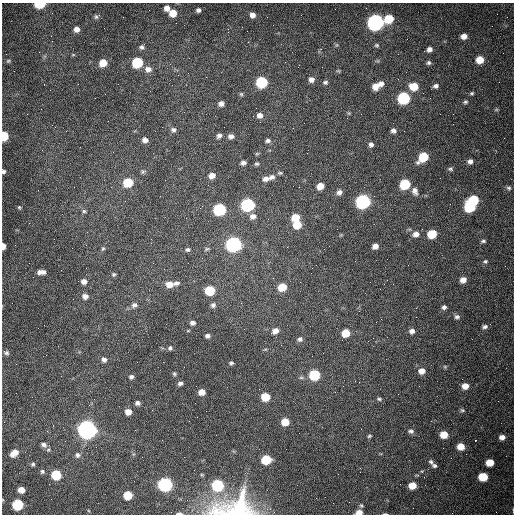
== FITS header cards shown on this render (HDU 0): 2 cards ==
NAXIS1  =                  512 /fastest changing axis
NAXIS2  =                  512 /next to fastest changing axis

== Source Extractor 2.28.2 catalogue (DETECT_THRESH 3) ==
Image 512 x 512 px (HDU 0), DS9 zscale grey, 1 PNG px = 1 image px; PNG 516 x 516 px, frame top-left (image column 1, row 512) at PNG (2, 3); no overlay
Background 1530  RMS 24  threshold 70.7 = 3 sigma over >= 5 px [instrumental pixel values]
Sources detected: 162; all 162 listed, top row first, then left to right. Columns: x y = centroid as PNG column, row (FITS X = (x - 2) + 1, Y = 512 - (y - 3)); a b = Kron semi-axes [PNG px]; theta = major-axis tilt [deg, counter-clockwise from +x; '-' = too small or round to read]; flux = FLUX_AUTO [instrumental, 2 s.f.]
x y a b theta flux
40 4 7 4 3 6.4e+04
167 8 5 5 - 8.8e+03
198 10 4 4 - 4.0e+03
173 13 6 5 - 2.2e+04
252 15 6 5 - 8.5e+03
97 16 9 6 28 3.8e+03
389 19 7 6 - 4.6e+04
375 22 7 7 - 7.3e+05
77 29 6 6 - 8.6e+03
51 36 2 2 - 1.1e+03
464 36 6 5 - 1.1e+04
377 45 6 5 - 2.5e+03
142 47 6 5 - 4.1e+03
321 49 6 4 70 1.9e+03
429 49 6 5 - 6.5e+03
73 55 5 3 - 1.5e+03
480 60 6 6 - 2.5e+04
8 61 5 4 - 2.0e+03
137 62 7 6 - 9.7e+04
103 63 6 6 - 2.5e+04
429 63 5 5 - 3.3e+03
148 69 9 7 0 8.9e+03
338 71 6 4 -29 2.0e+03
311 79 6 6 - 7.6e+03
262 82 7 6 - 1.3e+05
325 82 6 5 - 3.5e+03
44 84 3 2 - 2.1e+03
381 84 7 7 - 8.2e+03
375 86 8 7 - 1.3e+04
436 86 6 5 - 4.9e+03
414 87 7 6 - 3.2e+04
472 93 4 4 - 2.4e+03
105 94 2 2 - 8.7e+02
241 94 5 5 - 2.1e+03
403 98 7 6 - 2.0e+05
465 102 6 4 11 2.7e+03
221 104 5 5 - 7.2e+03
496 110 6 4 1 2.0e+03
349 113 6 4 -89 2.2e+03
260 115 7 6 - 7.6e+03
293 128 2 2 - 7.9e+02
173 130 7 6 - 4.5e+03
393 131 6 5 - 5.0e+03
4 136 6 5 - 6.0e+04
219 136 6 5 - 5.1e+03
231 136 7 6 - 6.4e+03
145 140 6 5 - 6.4e+03
268 141 7 5 6 4.3e+03
371 145 6 5 - 4.9e+03
257 154 6 4 0 1.9e+03
423 157 8 6 43 6.1e+04
470 161 6 6 - 6.0e+03
243 163 6 4 7 5.1e+03
257 164 5 5 - 2.6e+03
450 169 6 5 - 3.3e+03
3 171 4 4 - 3.1e+03
143 171 6 5 - 2.8e+03
280 173 7 4 -8 2.4e+03
212 176 7 6 - 1.1e+04
272 177 7 6 - 5.8e+03
266 179 9 6 11 7.7e+03
128 182 7 6 - 6.2e+04
405 184 7 6 - 8.7e+04
320 186 6 5 - 1.8e+04
299 187 2 2 - 1.1e+03
509 188 7 5 -31 3.3e+03
415 191 10 7 -73 7.9e+03
339 192 6 6 - 6.0e+03
474 200 7 6 - 7.2e+04
363 201 7 7 - 4.4e+05
247 205 7 6 - 2.6e+05
470 206 7 7 - 1.2e+05
19 207 5 4 - 1.9e+03
219 209 7 6 - 2.0e+05
84 211 5 5 - 2.5e+03
253 216 8 7 - 8.2e+03
295 217 7 6 - 2.8e+04
297 225 7 6 - 3.4e+04
416 234 8 6 15 8.7e+03
432 234 7 6 - 4.7e+04
483 241 6 4 8 3.2e+03
233 244 8 7 - 5.4e+05
3 246 5 3 - 1.2e+04
375 246 6 5 - 8.8e+03
103 249 6 4 66 2.2e+03
187 249 7 5 1 3.5e+03
207 249 7 4 32 2.4e+03
485 261 6 6 - 3.1e+03
41 272 9 5 3 7.6e+03
114 274 5 5 - 2.7e+03
273 278 2 2 - 8.8e+02
463 280 7 6 - 1.0e+04
84 281 6 5 - 7.6e+03
176 283 7 5 11 4.3e+03
170 284 9 6 -1 1.5e+04
282 287 7 6 - 3.3e+04
210 290 7 6 - 6.8e+04
85 296 6 6 - 6.8e+03
276 303 3 2 - 1.2e+03
134 305 8 6 23 5.5e+03
213 305 6 6 - 4.5e+03
444 307 6 5 - 4.2e+03
457 317 7 6 - 4.5e+03
381 319 2 2 - 8.9e+02
192 323 5 4 - 5.3e+03
485 327 7 5 10 4.4e+03
275 331 8 6 31 1.1e+04
412 331 6 6 - 6.1e+03
346 333 6 5 - 3.1e+04
207 336 5 4 - 4.3e+03
300 339 7 6 - 4.5e+03
170 348 6 5 - 3.1e+03
265 349 6 3 -18 1.8e+03
6 353 7 5 -22 3.7e+03
104 360 6 5 - 5.5e+03
231 363 5 4 - 2.9e+03
445 367 5 5 - 2.0e+03
422 371 7 7 - 1.2e+04
174 374 6 4 -68 2.2e+03
314 375 7 6 - 1.0e+05
131 377 5 4 - 3.8e+03
301 378 6 4 0 2.6e+03
180 383 5 4 - 4.1e+03
465 386 7 6 - 1.3e+04
202 392 6 5 - 1.3e+04
265 397 6 6 - 4.3e+04
379 399 6 4 -2 2.4e+03
137 403 4 4 - 4.3e+03
462 410 6 5 - 2.5e+03
128 412 5 5 - 1.2e+04
189 421 2 2 - 7.9e+02
285 422 6 6 - 2.4e+04
87 430 7 7 - 1.3e+06
411 431 8 6 -4 4.6e+03
444 435 6 6 - 2.5e+04
369 436 5 3 - 2.1e+03
502 437 6 5 - 7.6e+03
475 440 3 2 - 6.5e+03
44 445 8 6 -26 6.6e+03
461 447 6 6 - 2.1e+04
14 453 9 6 41 1.5e+04
77 455 7 6 - 4.7e+03
266 460 7 6 - 6.1e+04
431 462 8 6 -50 4.2e+03
490 462 6 5 - 2.6e+04
33 464 5 4 - 2.7e+03
435 466 7 5 -12 3.4e+03
42 471 6 6 - 3.2e+03
56 475 6 6 - 7.6e+04
483 477 7 6 - 5.0e+04
165 484 7 6 - 4.1e+05
217 485 7 6 - 1.5e+05
412 485 6 5 - 2.1e+04
21 490 6 5 - 1.5e+04
128 495 6 6 - 4.2e+04
316 498 2 2 - 3.7e+03
18 504 6 6 - 1.1e+05
361 505 6 5 - 2.6e+03
234 507 57 29 8 1.6e+05
359 512 7 5 7 1.0e+04
179 513 8 3 1 4.4e+03
385 514 6 2 3 2.0e+03
At the frame edge (FLAGS 8, measured only in part): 8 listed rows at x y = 40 4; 4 136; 3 171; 3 246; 234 507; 359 512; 179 513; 385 514